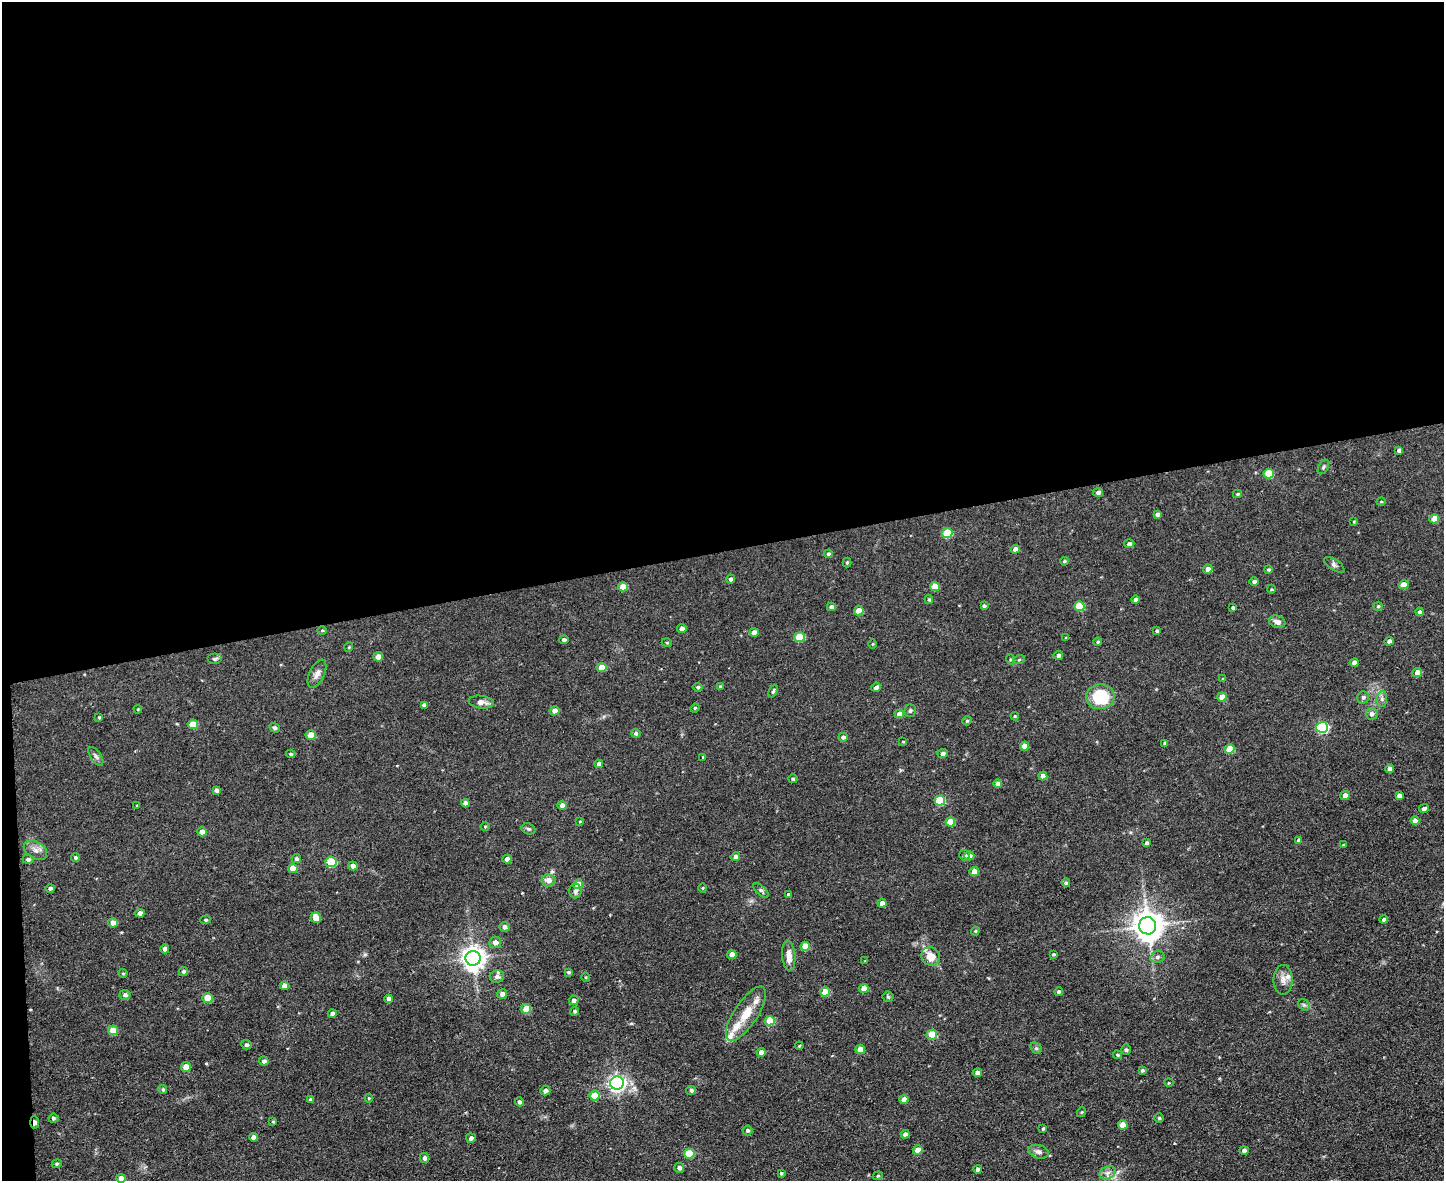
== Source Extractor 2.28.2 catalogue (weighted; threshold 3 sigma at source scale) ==
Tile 1 of 3 x 4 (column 1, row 1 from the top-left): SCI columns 239-1680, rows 3539-4717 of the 4693 x 4717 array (HDU 1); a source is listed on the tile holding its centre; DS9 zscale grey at full resolution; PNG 1446 x 1183 px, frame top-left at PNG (2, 2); each listed source drawn as its Kron ellipse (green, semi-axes under 4 px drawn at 4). Shown black and unused: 47% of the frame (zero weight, under 2 of 3 exposures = <1% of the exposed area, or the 3 px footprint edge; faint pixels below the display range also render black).
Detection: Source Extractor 2.28.2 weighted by HDU 2 'WHT'; one run over the whole footprint, this tile lists its part. Background 0.0555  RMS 0.0087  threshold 0.039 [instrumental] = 3 sigma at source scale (4.5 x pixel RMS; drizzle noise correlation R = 1.50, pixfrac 1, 0.05/0.05 arcsec/px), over >= 5 px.
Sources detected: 225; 7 inside a brighter listed object's ellipse — not listed separately; the other 218 listed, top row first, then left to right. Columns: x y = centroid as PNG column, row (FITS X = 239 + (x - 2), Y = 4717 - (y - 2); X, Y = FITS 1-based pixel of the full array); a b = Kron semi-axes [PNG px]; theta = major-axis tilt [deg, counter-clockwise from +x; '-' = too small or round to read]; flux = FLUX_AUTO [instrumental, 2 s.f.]
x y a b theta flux
1399 450 4 3 - 2.8
1323 467 8 4 60 1.5
1269 474 5 5 - 26
1098 492 5 4 - 2.4
1237 494 4 3 - 1.2
1381 502 4 3 - 0.66
1157 514 4 3 - 2.2
1434 519 5 4 - 12
1354 522 4 4 - 0.72
947 533 5 5 - 28
1129 544 5 4 - 2.4
1015 549 4 4 - 5
828 554 4 4 - 1.5
1064 561 4 3 - 1.1
847 562 5 4 - 1.1
1334 565 11 5 -34 2.2
1208 569 5 4 - 4.2
1268 570 4 4 - 1.2
731 579 4 4 - 2.3
1254 581 4 4 - 2.7
1404 585 5 4 - 9
623 587 5 4 - 8.8
935 587 5 4 - 13
1271 589 4 3 - 0.74
929 599 5 4 - 1
1135 600 4 4 - 2.1
984 606 3 3 - 1.2
1079 606 5 5 - 24
1378 606 4 4 - 1.3
831 607 4 4 - 3.4
1233 608 4 3 - 1.7
859 611 5 4 - 13
1420 612 4 4 - 1.7
1277 622 8 6 -16 4.2
682 629 4 4 - 4.2
322 630 5 3 - 0.77
1157 631 4 4 - 1.2
754 632 4 4 - 4.1
799 637 5 5 - 30
1066 638 4 3 - 0.85
564 640 5 4 - 2.1
1389 641 4 4 - 2.8
1098 642 4 3 - 0.95
667 643 5 3 - 0.74
873 644 5 3 - 0.69
349 647 5 3 - 0.68
1058 655 5 4 - 2.7
378 657 5 4 - 5.2
214 659 7 5 0 1.8
1010 659 5 3 - 0.92
1019 660 6 3 19 1.1
1354 663 4 4 - 3.8
602 667 5 4 - 10
1417 672 5 4 - 7.4
317 674 15 7 64 4.7
1223 679 4 3 - 0.8
698 687 5 4 - 1.5
720 687 4 3 - 1.6
876 687 5 4 - 2.6
773 691 6 3 64 1.3
1100 697 14 12 4 41
1222 697 5 4 - 10
1363 697 6 5 - 2
1382 699 8 5 84 2.4
481 702 12 6 -8 4.4
424 705 4 4 - 2.7
695 708 4 4 - 0.97
138 709 4 3 - 0.67
554 711 5 4 - 5.4
910 711 6 5 - 1.6
899 714 4 4 - 5.9
1372 714 6 6 - 3.6
1015 716 4 3 - 0.83
99 717 3 3 - 0.86
967 721 5 4 - 1
193 724 5 5 - 17
1322 727 6 5 - 95
275 728 5 4 - 1.7
636 733 5 4 - 1.9
311 735 5 4 - 13
843 737 5 4 - 2.3
903 742 4 3 - 0.65
1165 743 4 3 - 1.9
1024 746 4 4 - 7.6
1229 749 5 4 - 20
291 754 4 3 - 1.2
943 754 5 4 - 2.4
96 756 11 5 -56 2.2
703 757 3 3 - 0.76
599 764 4 4 - 4.5
1389 769 4 4 - 4.3
1043 776 4 4 - 6.1
793 779 4 4 - 1.2
998 784 4 4 - 3.5
216 790 4 4 - 2.1
1345 796 4 4 - 5.4
1399 796 4 4 - 3
940 800 5 5 - 28
465 803 4 4 - 3.2
137 806 4 3 - 0.85
562 806 4 4 - 4.1
1424 809 5 4 - 2.3
580 821 4 3 - 0.63
1415 821 4 4 - 5.8
950 822 5 4 - 15
485 826 5 3 - 0.72
528 829 7 5 -21 1.6
202 832 5 4 - 4.9
1299 840 4 4 - 2.7
1146 843 4 3 - 2.1
1343 845 4 3 - 0.89
35 850 13 8 -31 5.3
964 855 5 5 - 2.2
969 856 5 4 - 2.8
75 857 5 4 - 1.5
735 857 5 4 - 2.8
296 858 5 4 - 1.8
28 859 5 4 - 1.9
507 859 4 4 - 4.3
331 862 5 5 - 35
353 866 4 4 - 4.3
293 869 5 4 - 7.9
974 871 5 4 - 6.3
548 880 7 6 - 5
1066 883 4 4 - 1.6
578 884 5 4 - 13
50 888 4 4 - 1.7
702 888 5 3 - 0.71
575 891 7 6 - 2.3
761 891 9 4 -43 1.8
788 894 3 3 - 0.95
882 903 4 4 - 5.4
140 913 4 4 - 4
316 918 6 5 - 11
206 920 5 4 - 1
1384 920 4 4 - 2
113 923 5 4 - 6.6
1148 926 8 8 - 1300
504 927 5 5 - 2.9
975 931 4 4 - 0.82
495 943 6 5 - 4.1
805 946 5 4 - 12
165 949 4 4 - 3.5
1053 954 4 3 - 1.1
732 955 4 4 - 7.7
789 956 15 6 -85 7.1
931 956 10 9 - 10
1157 957 7 5 15 2.4
473 958 7 7 - 660
865 961 3 3 - 0.5
183 971 5 4 - 1.6
568 972 4 3 - 1.1
123 973 4 4 - 0.82
497 976 7 6 - 2.8
586 977 4 3 - 0.72
1283 980 15 9 90 5.7
284 986 4 4 - 6.5
864 988 5 4 - 7.4
825 992 5 4 - 16
1059 992 4 4 - 1.7
502 994 5 4 - 3.7
125 995 5 5 - 2.5
888 997 5 5 - 1.2
208 998 5 5 - 17
389 999 4 4 - 4
574 1000 5 4 - 2.8
1304 1005 6 5 - 1.4
526 1009 5 4 - 18
575 1011 4 4 - 1.3
332 1013 4 4 - 2.4
746 1014 31 12 57 17
770 1021 5 5 - 20
113 1030 5 5 - 12
932 1035 5 5 - 24
246 1045 5 4 - 2.2
799 1046 4 3 - 0.7
1036 1048 6 5 - 1.3
860 1050 5 4 - 11
1126 1050 5 4 - 1.4
761 1052 4 4 - 5.1
1117 1055 5 3 - 1.2
264 1061 5 4 - 2.5
186 1067 5 5 - 11
1142 1070 4 4 - 1.5
977 1073 4 4 - 3.5
617 1083 7 6 - 290
1169 1083 5 3 - 0.76
163 1089 4 4 - 1.5
691 1090 5 4 - 2.1
545 1091 5 4 - 2.9
594 1095 5 5 - 17
369 1098 4 4 - 0.81
904 1099 4 4 - 5.9
310 1100 4 4 - 1.4
520 1102 4 4 - 2.1
1082 1112 5 3 - 0.78
53 1118 5 4 - 1.4
1159 1118 4 4 - 1.1
35 1122 6 4 -86 5.7
273 1122 4 4 - 0.99
1123 1125 5 4 - 12
1043 1129 3 2 - 0.98
747 1130 5 5 - 1.9
905 1134 4 4 - 3.1
253 1137 4 4 - 4.2
471 1138 5 4 - 2.6
918 1150 5 4 - 10
1244 1150 5 4 - 2.5
1038 1152 10 6 -15 3.3
689 1153 5 5 - 26
424 1158 5 5 - 2.8
57 1164 5 4 - 1.1
679 1168 5 5 - 2.8
978 1169 4 4 - 3.3
781 1173 4 3 - 1.1
1107 1173 8 6 35 3.4
878 1176 5 4 - 1.1
121 1178 4 4 - 4.2
Overlapping masked pixels (flux is a lower limit): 1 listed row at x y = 35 1122
Isophote crosses this tile's border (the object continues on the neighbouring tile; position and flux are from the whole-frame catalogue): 1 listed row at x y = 121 1178